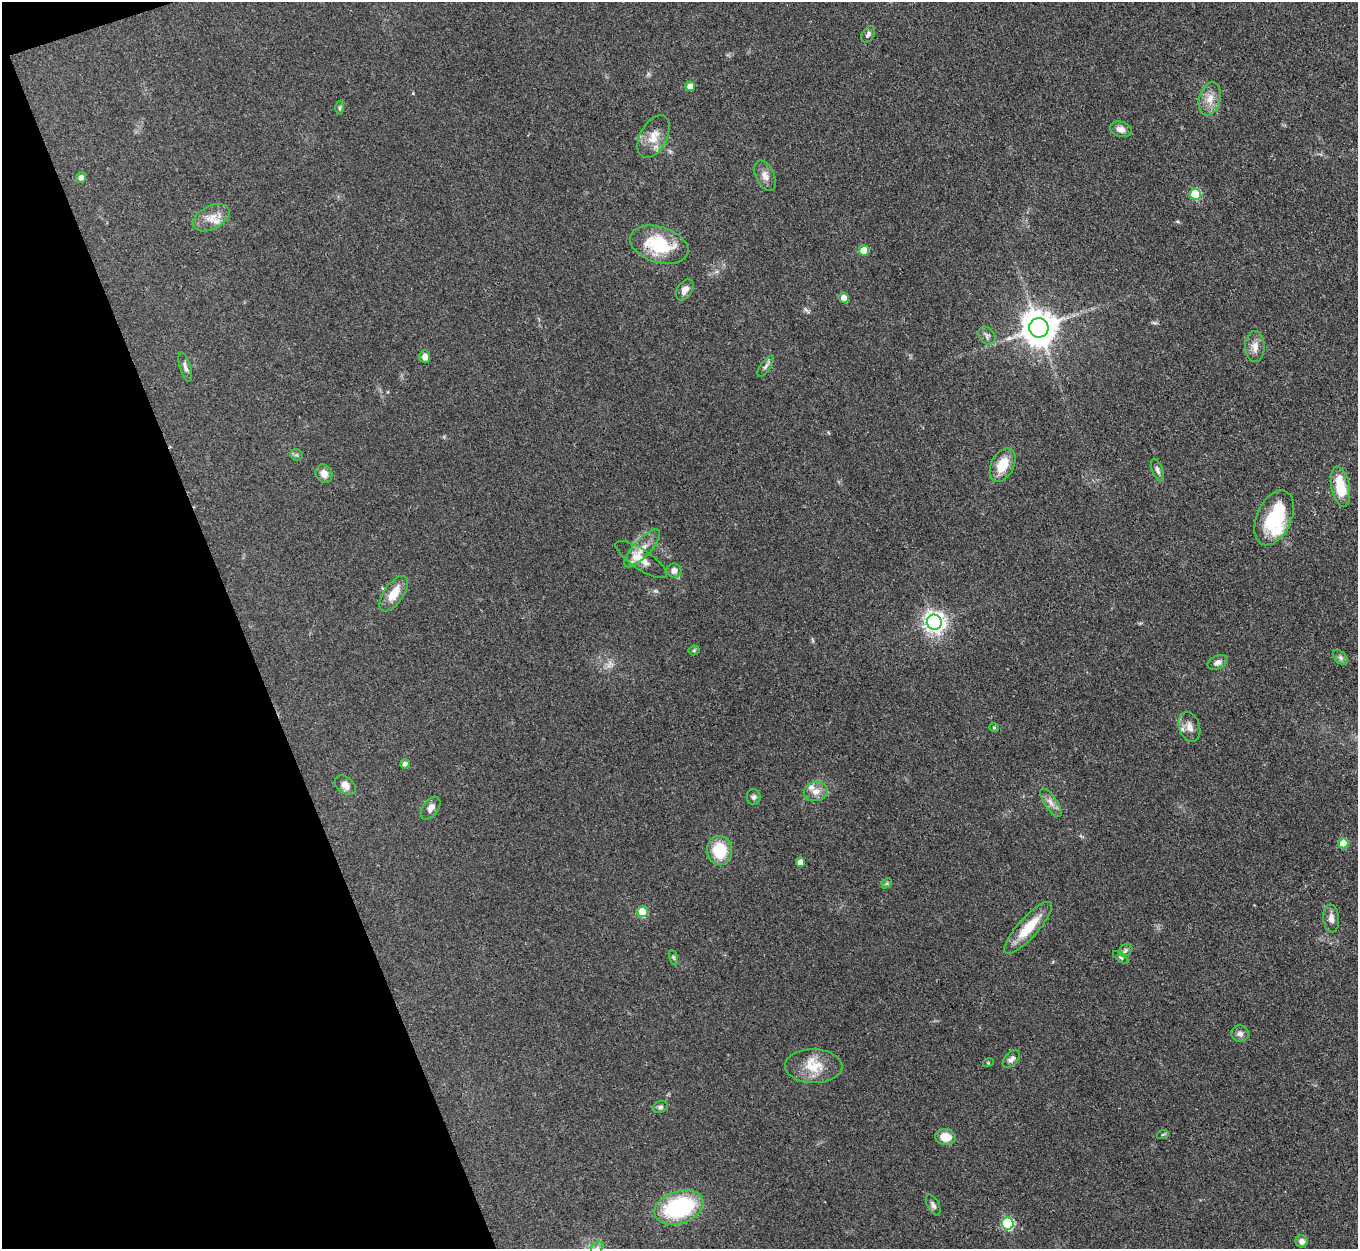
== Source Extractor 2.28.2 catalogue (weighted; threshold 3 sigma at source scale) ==
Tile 5 of 4 x 4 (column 1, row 2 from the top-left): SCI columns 3-1358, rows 2770-4016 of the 5429 x 5414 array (HDU 1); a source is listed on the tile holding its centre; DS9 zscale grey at full resolution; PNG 1360 x 1251 px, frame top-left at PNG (2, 2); each listed source drawn as its Kron ellipse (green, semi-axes under 4 px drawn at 4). Shown black and unused: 18% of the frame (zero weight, under 3 of 4 exposures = <1% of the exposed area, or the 3 px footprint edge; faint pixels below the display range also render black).
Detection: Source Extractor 2.28.2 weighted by HDU 2 'WHT'; one run over the whole footprint, this tile lists its part. Background 0.108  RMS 0.0067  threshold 0.03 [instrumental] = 3 sigma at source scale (4.5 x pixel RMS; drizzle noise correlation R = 1.50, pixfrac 1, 0.05/0.05 arcsec/px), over >= 5 px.
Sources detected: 66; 2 inside a brighter listed object's ellipse — not listed separately; the other 64 listed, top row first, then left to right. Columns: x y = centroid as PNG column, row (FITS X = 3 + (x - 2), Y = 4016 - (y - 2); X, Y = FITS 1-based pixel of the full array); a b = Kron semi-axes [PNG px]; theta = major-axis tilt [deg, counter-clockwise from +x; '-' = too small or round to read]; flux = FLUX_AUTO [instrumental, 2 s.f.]
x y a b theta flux
868 34 9 6 57 2.1
690 86 5 5 - 8.1
1210 99 17 10 75 7.3
339 108 6 4 89 1
1121 129 11 7 -15 4.5
654 137 23 13 62 10
765 176 16 9 -65 4.7
81 177 5 5 - 3.4
1195 194 5 5 - 34
211 218 20 11 26 8.4
659 245 30 18 -17 35
864 250 5 5 - 13
685 290 11 7 57 4
844 298 5 5 - 4.6
1039 328 10 9 - 1500
987 336 10 7 -54 2.2
1255 346 15 9 90 5.9
425 357 6 5 - 3.9
766 366 12 5 55 2
185 367 15 5 -73 2.6
296 455 6 5 - 1.2
1003 465 18 11 64 15
1157 470 12 5 -69 2.2
324 474 9 8 - 4.7
1340 487 20 9 -79 20
1274 518 29 17 66 42
642 548 24 8 47 8.8
641 560 30 10 -34 9.7
674 571 7 7 - 4.2
394 594 20 10 55 11
934 622 8 7 - 380
694 650 5 5 - 0.9
1340 658 9 5 -45 2
1217 662 10 6 26 2.9
1189 727 15 10 -72 5.7
994 728 5 4 - 0.84
405 764 4 4 - 2.1
345 785 12 8 -40 4.8
816 792 12 9 10 5.4
754 797 8 7 - 1.8
1051 803 16 6 -56 4
431 808 13 7 54 3.6
1343 843 5 5 - 16
720 850 14 12 -82 24
801 862 5 4 - 5.2
887 883 6 4 46 1
642 912 5 5 - 21
1331 918 14 8 -83 3.9
1028 928 34 10 48 19
1126 950 7 5 37 1.7
673 957 8 3 -71 0.96
1121 957 9 4 -35 1.2
1240 1034 9 8 - 3
1011 1059 10 6 45 2.6
988 1063 5 3 - 0.67
814 1066 29 17 -1 16
660 1107 8 5 20 1.5
1163 1134 6 4 19 0.8
945 1137 10 8 -5 10
933 1205 11 6 -63 2.1
679 1207 25 16 18 69
1008 1224 6 6 - 66
1302 1241 6 6 - 3
597 1248 7 5 45 1.9
Isophote crosses this tile's border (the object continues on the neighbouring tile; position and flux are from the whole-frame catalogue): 1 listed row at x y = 597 1248